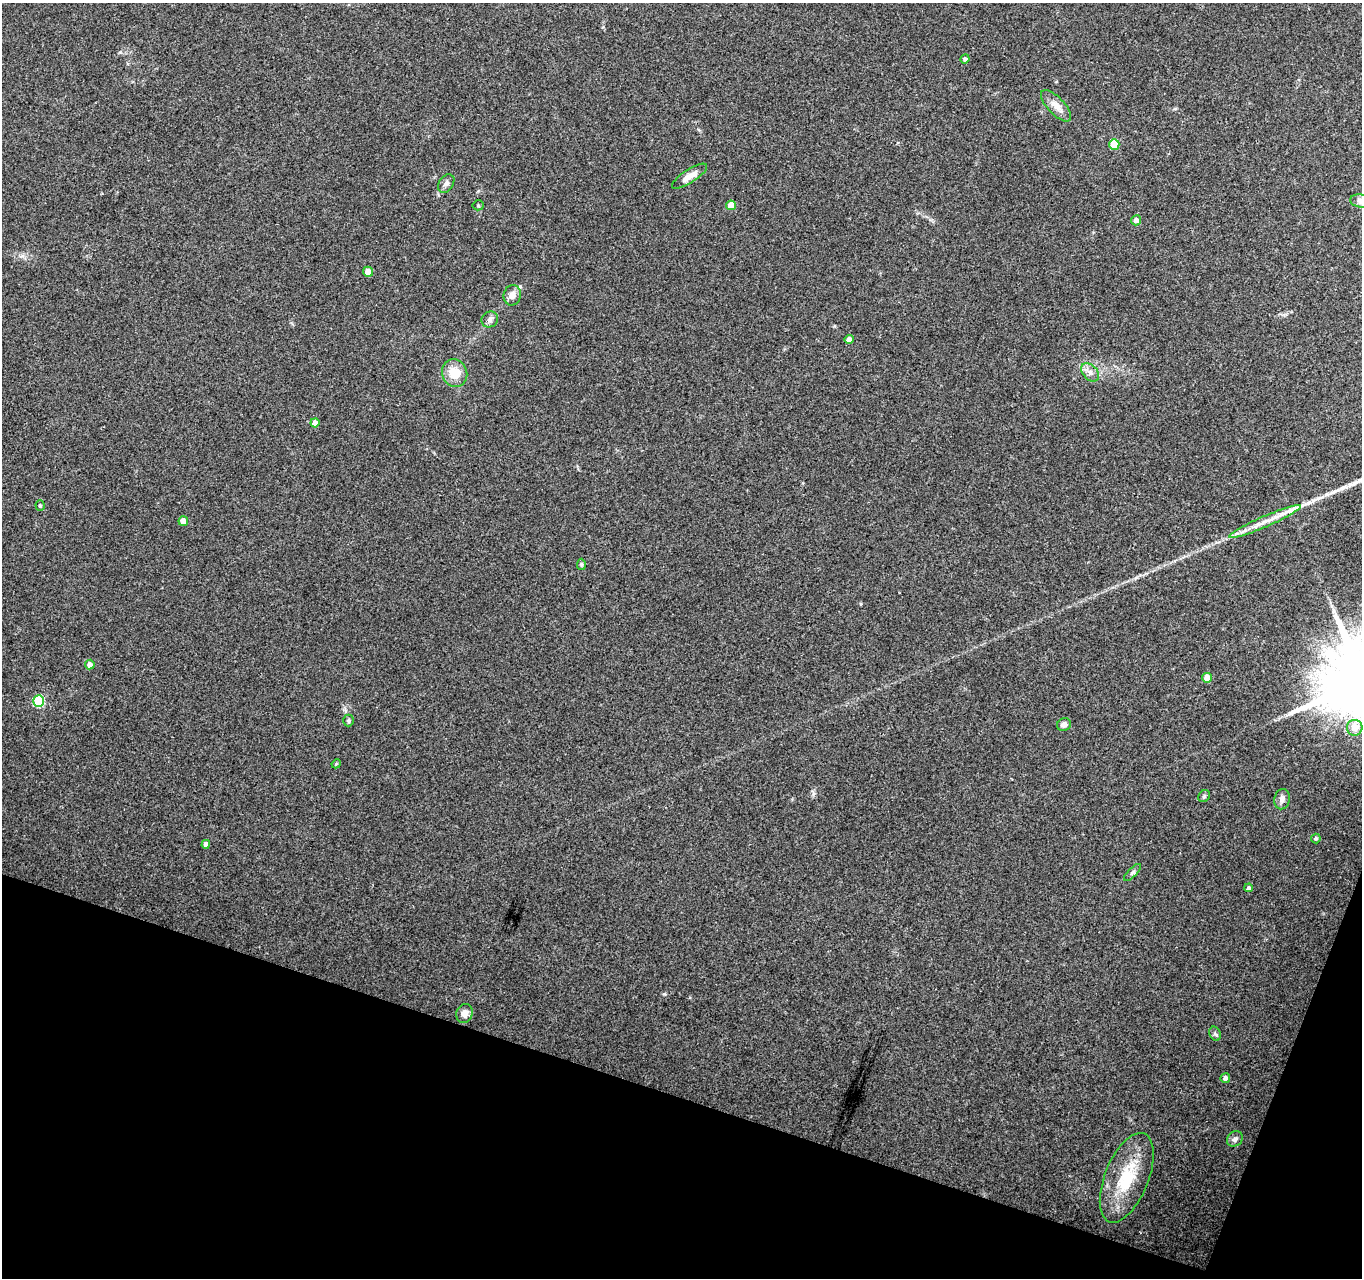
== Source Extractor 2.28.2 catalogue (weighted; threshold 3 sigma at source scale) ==
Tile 15 of 4 x 4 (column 3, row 4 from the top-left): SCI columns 2721-4080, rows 216-1491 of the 5450 x 5597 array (HDU 1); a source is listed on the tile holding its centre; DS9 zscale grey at full resolution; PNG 1364 x 1280 px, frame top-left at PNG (2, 3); each listed source drawn as its Kron ellipse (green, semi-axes under 4 px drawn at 4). Shown black and unused: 16% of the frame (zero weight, under 3 of 4 exposures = <1% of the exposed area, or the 3 px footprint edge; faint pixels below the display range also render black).
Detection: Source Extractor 2.28.2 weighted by HDU 2 'WHT'; one run over the whole footprint, this tile lists its part. Background 0.069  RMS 0.0045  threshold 0.0204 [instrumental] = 3 sigma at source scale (4.5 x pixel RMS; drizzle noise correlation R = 1.50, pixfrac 1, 0.0396/0.0396 arcsec/px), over >= 5 px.
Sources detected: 38; all 38 listed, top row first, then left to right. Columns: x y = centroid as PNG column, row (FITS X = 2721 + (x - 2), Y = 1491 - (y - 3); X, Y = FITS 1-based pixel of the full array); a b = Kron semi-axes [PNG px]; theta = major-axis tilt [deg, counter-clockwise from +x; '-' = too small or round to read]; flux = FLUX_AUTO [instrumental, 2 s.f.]
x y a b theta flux
965 59 4 4 - 1.1
1056 106 20 8 -47 4.2
1114 144 5 5 - 13
690 176 20 6 33 4
446 183 10 7 55 1.7
1361 201 11 6 -8 1.9
478 205 5 5 - 0.62
731 205 5 5 - 6
1136 220 5 5 - 2.2
368 272 5 5 - 3.9
512 295 10 8 76 2.9
490 319 8 7 - 1.7
849 339 4 4 - 2.1
1090 372 10 7 -45 2.4
455 373 14 12 -66 8.9
315 423 4 4 - 3.4
40 506 5 4 - 0.79
183 521 5 4 - 3.4
1265 521 39 5 23 7.9
581 564 6 4 87 0.66
90 664 5 5 - 2.5
1207 678 5 5 - 3.6
39 701 6 5 - 29
348 720 6 5 - 0.82
1064 725 7 6 - 2.3
1355 728 8 7 - 4.1
336 764 5 3 - 0.39
1204 796 6 5 - 0.78
1282 799 10 7 76 2.2
1316 838 5 4 - 0.85
206 844 4 4 - 1.6
1132 872 11 4 44 1
1249 888 4 4 - 0.77
464 1013 10 8 73 2.9
1215 1034 7 5 -66 0.96
1225 1078 5 5 - 1.5
1235 1139 8 7 - 1.7
1127 1178 47 22 68 24
Isophote crosses this tile's border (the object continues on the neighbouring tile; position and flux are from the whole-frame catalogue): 1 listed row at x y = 1361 201
Unlisted compact peaks at least as high as the median listed source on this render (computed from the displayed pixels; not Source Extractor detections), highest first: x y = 664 994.